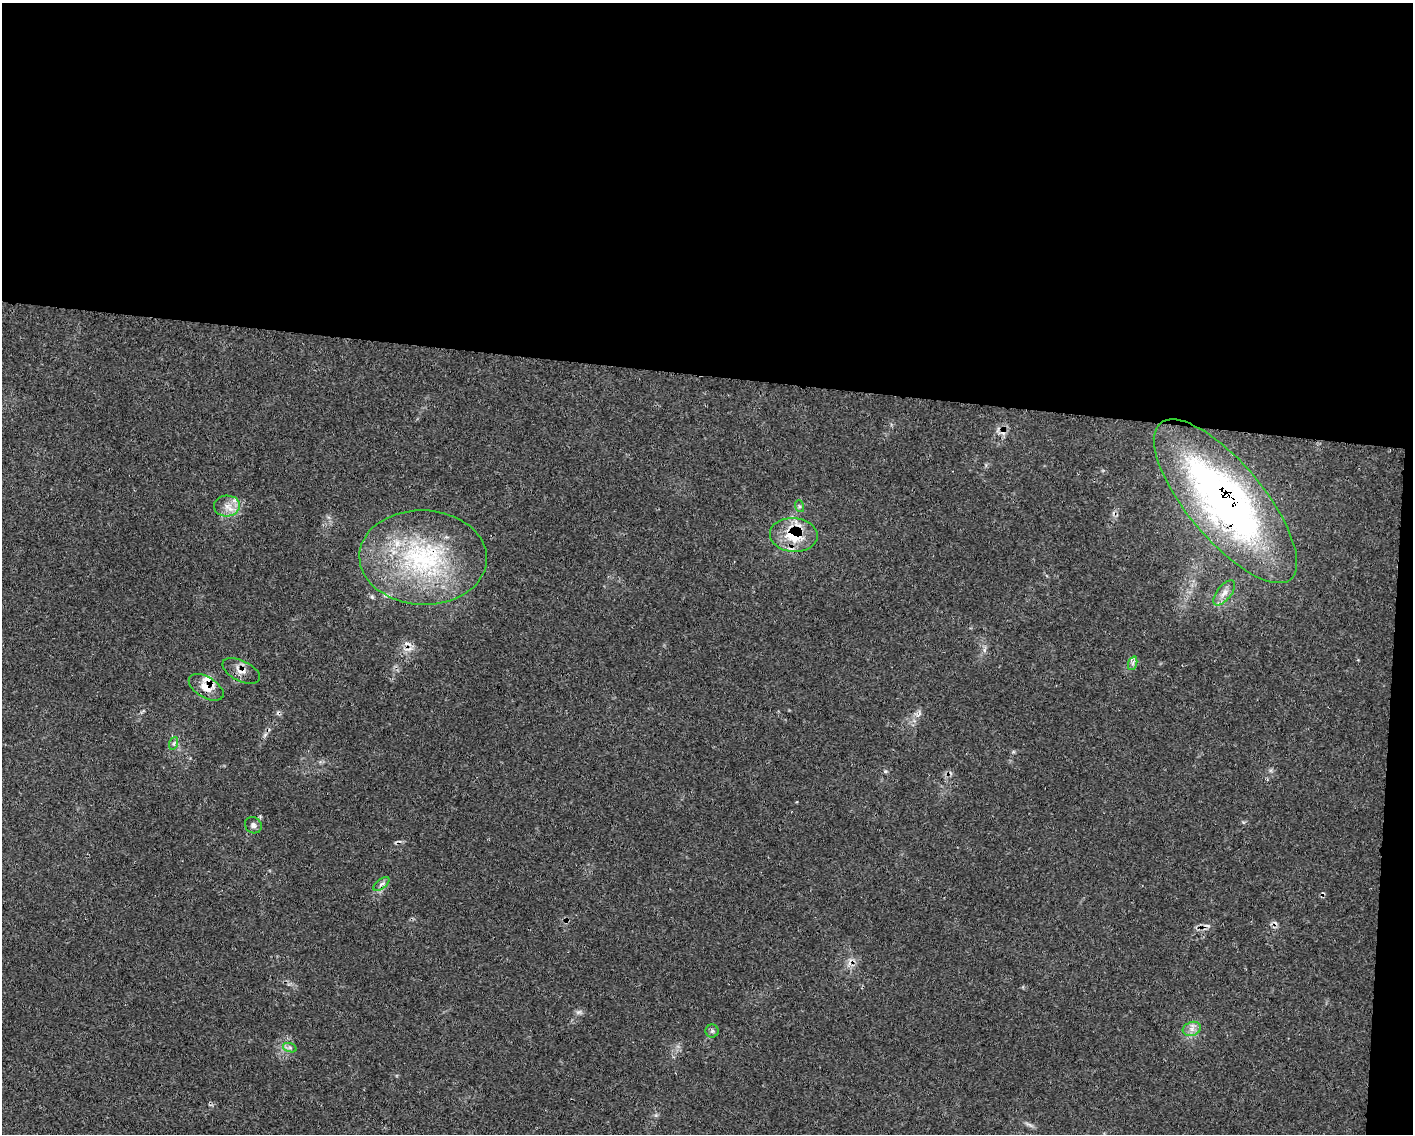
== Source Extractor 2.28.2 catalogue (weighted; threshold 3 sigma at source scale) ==
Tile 3 of 3 x 4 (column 3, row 1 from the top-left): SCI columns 3041-4451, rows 3401-4532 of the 4559 x 4536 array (HDU 1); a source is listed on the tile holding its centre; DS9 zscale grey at full resolution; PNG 1415 x 1136 px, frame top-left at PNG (2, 3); each listed source drawn as its Kron ellipse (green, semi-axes under 4 px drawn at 4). Shown black and unused: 34% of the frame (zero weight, under 3 of 4 exposures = <1% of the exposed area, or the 3 px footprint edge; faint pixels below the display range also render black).
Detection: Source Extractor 2.28.2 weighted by HDU 2 'WHT'; one run over the whole footprint, this tile lists its part. Background 0.0832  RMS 0.004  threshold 0.0178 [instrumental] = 3 sigma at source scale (4.5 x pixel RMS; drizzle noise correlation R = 1.50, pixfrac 1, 0.05/0.05 arcsec/px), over >= 5 px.
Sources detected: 21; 5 cosmic-ray / hot-pixel residue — neither listed nor drawn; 1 inside a brighter listed object's ellipse — not listed separately; the other 15 listed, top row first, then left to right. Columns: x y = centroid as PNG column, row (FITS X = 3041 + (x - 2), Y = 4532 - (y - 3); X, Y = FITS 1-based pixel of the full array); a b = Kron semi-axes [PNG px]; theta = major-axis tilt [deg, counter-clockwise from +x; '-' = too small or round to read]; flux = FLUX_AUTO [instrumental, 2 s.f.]
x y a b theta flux
1225 501 102 38 -50 160
227 506 13 10 6 4
799 506 6 4 -71 0.6
794 535 24 17 -5 16
423 557 64 47 -2 64
1224 593 15 7 51 2.8
1133 663 7 4 71 0.96
241 671 20 10 -26 3.5
206 687 19 10 -31 4.8
174 743 6 4 71 0.78
253 825 9 8 - 1.4
381 884 9 4 36 1.2
1192 1029 9 7 20 2.1
712 1031 6 6 - 0.88
290 1048 7 4 -19 0.89
Overlapping masked pixels (flux is a lower limit): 5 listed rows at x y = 1225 501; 794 535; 423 557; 241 671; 206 687
Unlisted compact peaks at least as high as the median listed source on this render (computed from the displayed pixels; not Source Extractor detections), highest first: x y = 578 1012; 885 771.